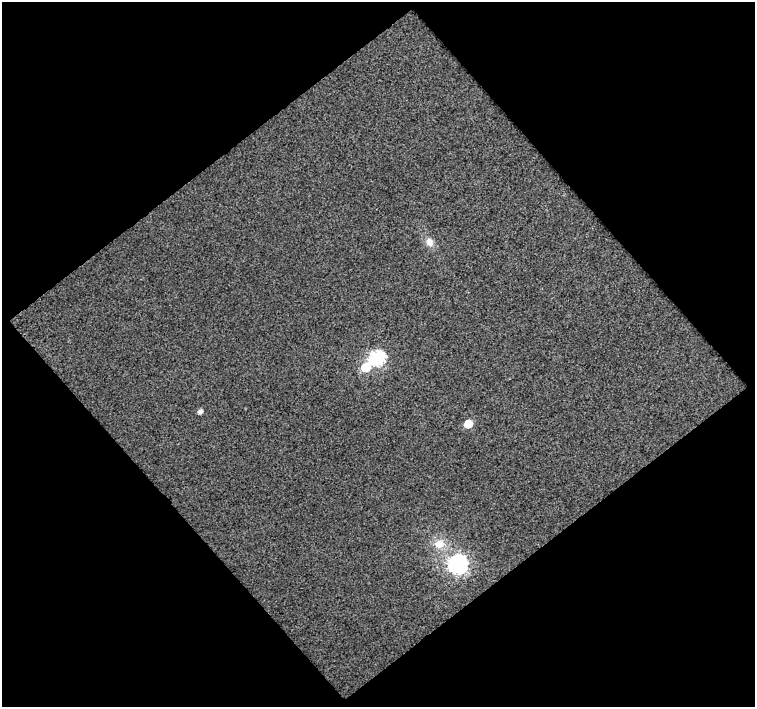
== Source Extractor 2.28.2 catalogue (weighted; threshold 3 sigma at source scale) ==
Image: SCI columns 1-753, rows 22-726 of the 753 x 748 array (HDU 1 of 3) = the unmasked area's bounding box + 8 px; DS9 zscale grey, full resolution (1 PNG px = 1 image px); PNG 757 x 709 px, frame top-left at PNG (2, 2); no overlay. Shown black and unused: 51% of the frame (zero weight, under 3 of 4 exposures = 2% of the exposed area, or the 3 px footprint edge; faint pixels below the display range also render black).
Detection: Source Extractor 2.28.2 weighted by HDU 2 'WHT'. Background 0.0319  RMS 0.021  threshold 0.0928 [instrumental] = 3 sigma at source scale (4.5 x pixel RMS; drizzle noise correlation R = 1.50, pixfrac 1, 0.0396/0.0396 arcsec/px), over >= 5 px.
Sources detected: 7; all 7 listed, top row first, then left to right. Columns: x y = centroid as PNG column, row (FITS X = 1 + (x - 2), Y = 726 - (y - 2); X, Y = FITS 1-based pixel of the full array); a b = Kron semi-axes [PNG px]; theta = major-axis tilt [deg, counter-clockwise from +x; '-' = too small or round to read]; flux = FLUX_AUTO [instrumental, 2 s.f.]
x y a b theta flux
429 242 11 9 -62 14
377 358 7 7 - 350
365 367 6 6 - 68
200 411 5 4 - 7.6
468 424 6 5 - 43
439 544 15 12 12 27
458 564 8 7 - 780